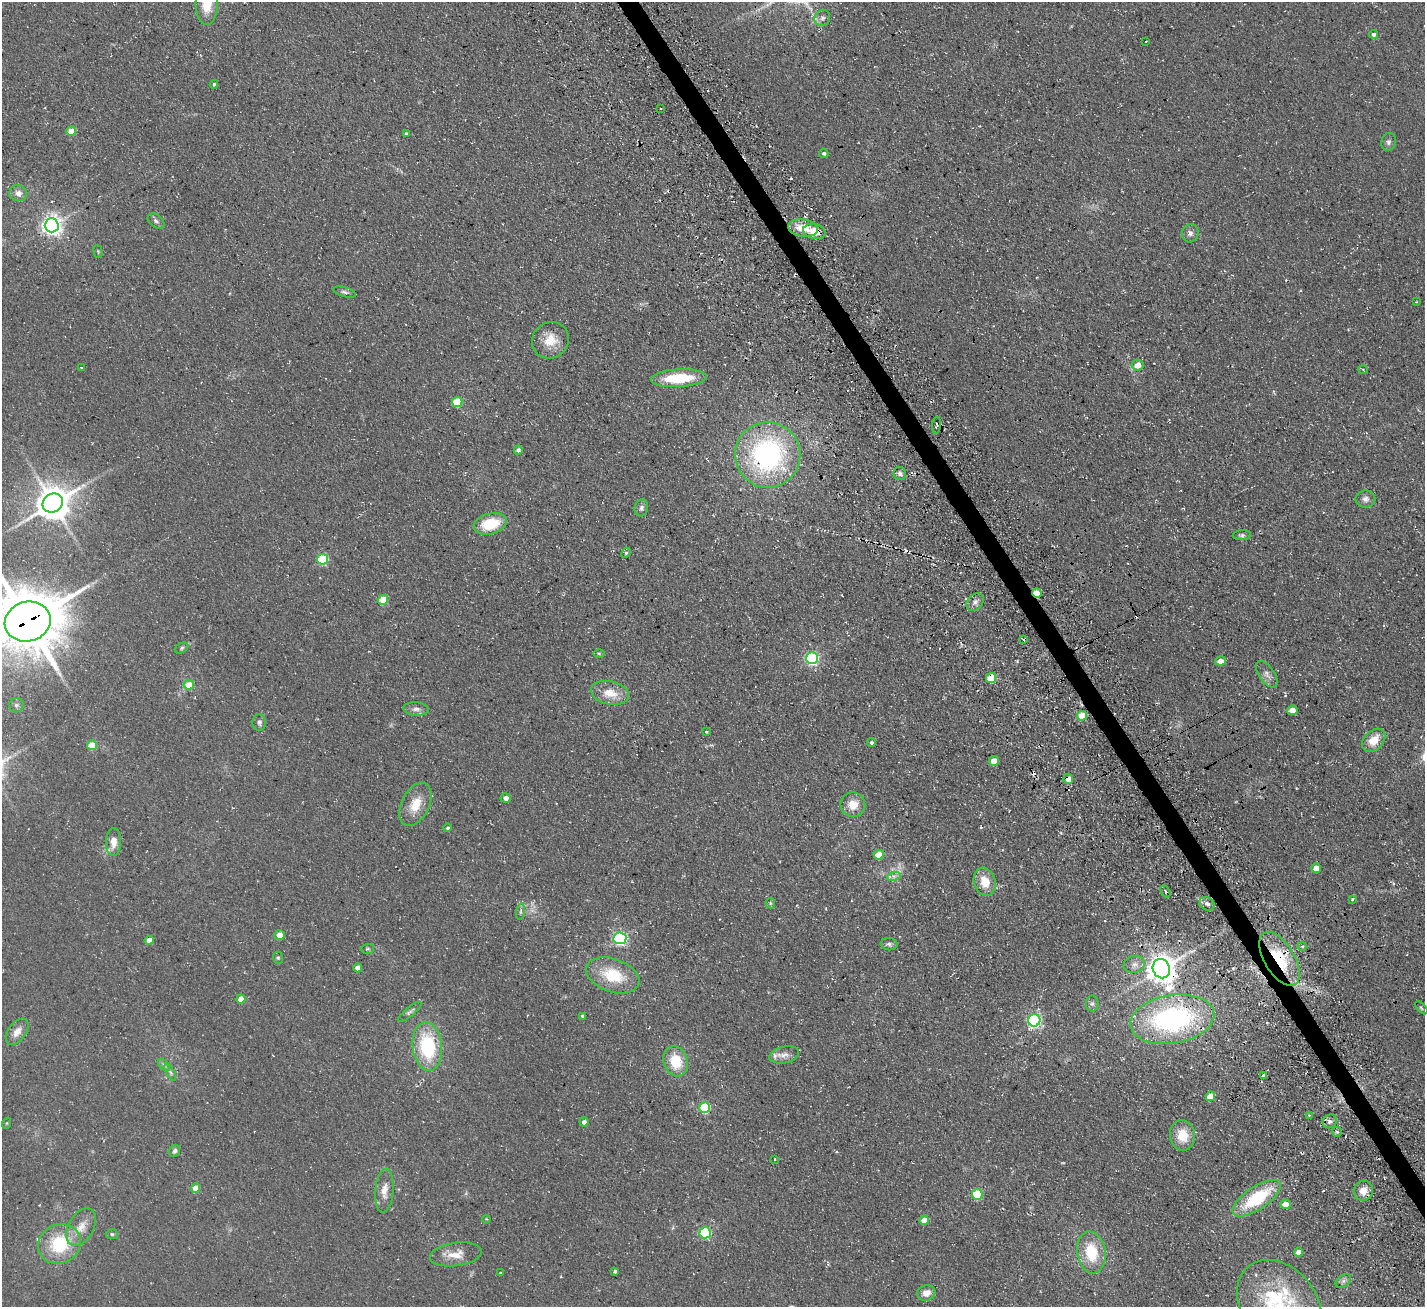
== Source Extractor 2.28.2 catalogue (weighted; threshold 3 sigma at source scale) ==
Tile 6 of 4 x 4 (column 2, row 2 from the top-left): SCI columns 1593-3015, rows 2943-4247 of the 6030 x 6023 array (HDU 1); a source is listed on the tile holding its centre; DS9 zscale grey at full resolution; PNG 1427 x 1309 px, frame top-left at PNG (2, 2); each listed source drawn as its Kron ellipse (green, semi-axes under 4 px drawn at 4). Shown black and unused: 1% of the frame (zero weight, under 3 of 4 exposures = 11% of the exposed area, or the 3 px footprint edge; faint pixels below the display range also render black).
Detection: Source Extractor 2.28.2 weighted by HDU 2 'WHT'; one run over the whole footprint, this tile lists its part. Background 0.0594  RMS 0.009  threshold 0.0403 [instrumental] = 3 sigma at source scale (4.5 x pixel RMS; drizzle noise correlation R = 1.50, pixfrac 1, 0.05/0.05 arcsec/px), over >= 5 px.
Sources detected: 143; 2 too faint to see at this stretch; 7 cosmic-ray / hot-pixel residue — neither listed nor drawn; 4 inside a brighter listed object's ellipse — not listed separately; the other 130 listed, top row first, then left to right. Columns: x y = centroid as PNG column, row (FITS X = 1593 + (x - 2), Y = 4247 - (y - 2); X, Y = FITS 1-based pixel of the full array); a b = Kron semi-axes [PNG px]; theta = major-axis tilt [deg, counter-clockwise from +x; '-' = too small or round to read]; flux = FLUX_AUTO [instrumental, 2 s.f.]
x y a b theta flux
207 3 21 11 -90 23
822 18 8 7 - 3.2
1374 34 4 4 - 2.2
1146 41 3 2 - 0.5
214 84 4 3 - 1.3
661 109 2 2 - 0.78
71 131 5 4 - 17
406 134 4 4 - 2.2
1389 142 9 7 76 2.8
824 153 5 4 - 1.6
18 193 9 8 - 5.3
156 221 9 6 -37 2.8
52 225 7 7 - 480
803 228 15 8 -8 15
815 231 11 7 -12 16
1190 233 9 8 - 3.8
98 251 7 4 -75 0.94
344 292 12 5 -16 2.7
1416 302 3 2 - 0.52
550 340 19 17 42 17
1137 365 6 5 - 10
81 367 3 2 - 0.56
1363 369 5 3 - 0.87
679 378 28 9 3 38
457 402 5 5 - 38
936 425 8 4 83 1.5
518 450 4 4 - 3.5
768 455 33 32 - 180
900 474 6 6 - 2.5
1365 499 10 8 0 4.1
53 503 10 9 - 1900
641 508 8 6 76 2.7
490 524 17 10 14 29
1242 535 9 5 3 2
626 553 5 4 - 1.5
323 559 5 5 - 55
1037 593 5 4 - 25
383 600 5 4 - 22
975 602 10 7 49 3.8
28 622 23 20 17 6100
1024 640 4 3 - 1.3
182 648 7 5 29 1.6
599 653 6 4 -2 1.1
812 658 6 6 - 140
1220 661 5 4 - 6.4
1267 674 15 7 -56 5
991 678 5 5 - 30
189 685 5 4 - 20
610 693 19 11 -12 15
16 705 7 7 - 2.4
416 709 13 6 -6 4
1292 710 5 4 - 7.9
1082 716 5 5 - 20
259 722 8 7 - 2.6
706 732 3 3 - 0.99
1374 740 13 9 46 14
871 743 4 4 - 1.9
92 745 5 5 - 19
994 761 5 5 - 11
1068 779 5 5 - 9.1
506 798 5 4 - 4.2
415 804 23 14 63 17
853 805 12 12 - 12
447 828 4 4 - 1.5
114 842 14 7 88 8.3
879 855 5 5 - 15
1316 868 5 4 - 11
894 876 7 4 17 2.3
985 882 14 10 -73 16
1165 891 6 4 -60 1.5
1352 899 4 3 - 0.88
770 903 5 5 - 1.1
1207 904 8 6 -25 3
521 912 8 4 81 1.9
279 935 5 5 - 8.1
620 938 6 6 - 160
149 940 4 4 - 7.8
889 944 8 6 -7 2.5
1302 946 4 4 - 1.4
367 949 6 5 - 1.4
278 958 6 5 - 1.5
1279 959 30 15 -59 53
1134 964 11 8 15 5
358 968 4 4 - 6.5
1161 969 10 8 -70 1200
613 975 27 16 -19 34
241 999 4 4 - 12
1092 1004 8 6 -90 2.4
1421 1008 8 3 -45 1.1
410 1012 15 4 40 2.5
582 1016 4 4 - 1.6
1172 1019 42 24 9 170
1034 1020 6 6 - 150
17 1032 15 9 54 7.5
427 1046 24 14 -84 62
784 1055 15 8 12 6
675 1061 15 12 -74 25
164 1065 7 4 -46 1.6
170 1072 9 4 -60 1.7
1264 1076 4 4 - 3.7
1210 1096 5 4 - 19
705 1108 5 5 - 58
1309 1115 4 3 - 0.9
1330 1121 7 6 - 3.1
584 1122 4 4 - 3.3
7 1123 5 3 - 0.92
1337 1132 5 4 - 1.2
1182 1135 15 12 -83 17
175 1151 6 5 - 2.2
775 1159 4 3 - 0.75
195 1188 4 4 - 10
384 1191 22 9 85 9.9
1363 1191 10 9 - 9
977 1194 5 5 - 47
1257 1198 28 11 34 56
1286 1204 5 4 - 13
486 1219 4 3 - 0.72
924 1220 5 4 - 10
81 1227 20 12 60 12
705 1233 5 5 - 89
112 1234 6 5 - 1.4
59 1244 22 19 27 46
1091 1252 21 14 -82 35
1298 1252 4 4 - 7.2
456 1254 26 11 8 13
615 1271 4 3 - 1.6
500 1273 3 3 - 0.74
1343 1281 8 5 37 2.5
926 1293 9 7 16 7.4
1280 1306 50 37 -53 100
Overlapping masked pixels (flux is a lower limit): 9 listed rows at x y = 815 231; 768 455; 1037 593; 28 622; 991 678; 1068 779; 1279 959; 1161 969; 1172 1019
Isophote crosses this tile's border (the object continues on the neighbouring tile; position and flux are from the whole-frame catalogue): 3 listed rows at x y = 207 3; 28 622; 1280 1306